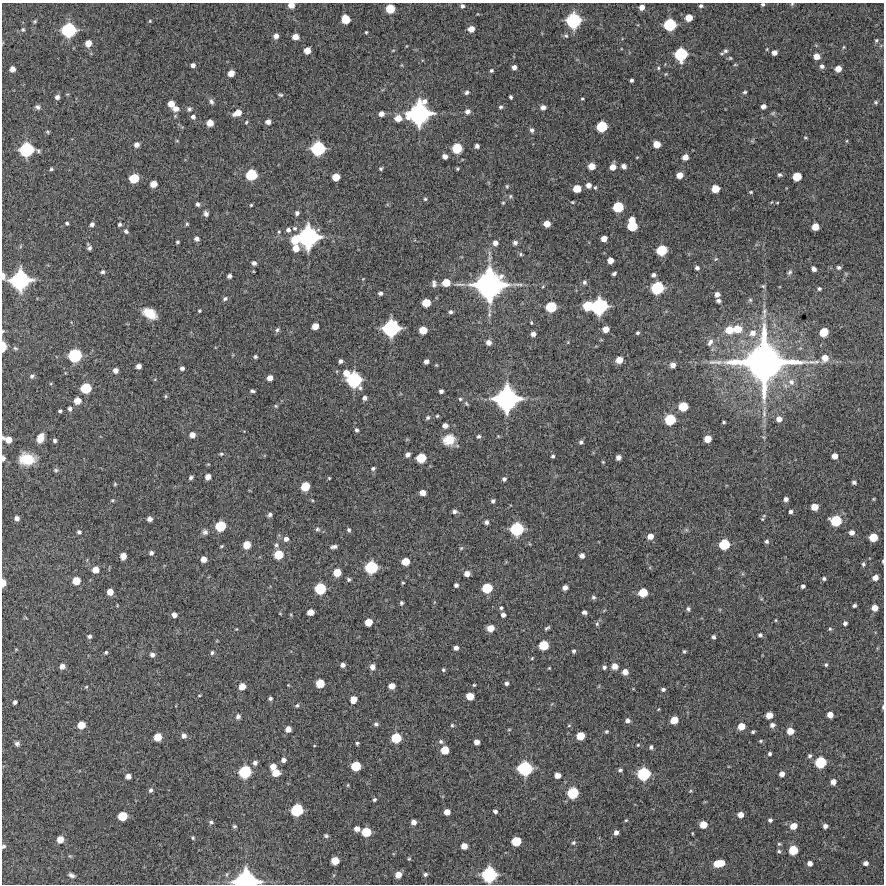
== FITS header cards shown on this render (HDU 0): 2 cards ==
NAXIS1  =                  882 /Length X axis
NAXIS2  =                  882 /Length Y axis

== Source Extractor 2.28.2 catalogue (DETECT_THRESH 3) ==
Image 882 x 882 px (HDU 0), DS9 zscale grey, 1 PNG px = 1 image px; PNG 886 x 886 px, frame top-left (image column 1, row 882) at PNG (2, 3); no overlay
Background 12300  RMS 290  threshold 868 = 3 sigma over >= 5 px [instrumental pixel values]
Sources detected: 445; all 445 listed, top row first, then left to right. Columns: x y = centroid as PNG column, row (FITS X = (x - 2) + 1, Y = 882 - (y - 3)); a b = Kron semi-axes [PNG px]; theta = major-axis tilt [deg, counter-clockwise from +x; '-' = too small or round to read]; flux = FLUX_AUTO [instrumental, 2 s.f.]
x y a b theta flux
763 4 4 3 - 3.2e+04
792 4 5 4 - 2.1e+04
291 5 6 5 - 1.5e+05
462 6 5 4 - 4.8e+04
701 6 5 5 - 3.6e+04
642 7 5 5 - 1.2e+05
390 9 7 7 - 3.9e+05
689 18 6 5 - 2.2e+05
346 19 7 6 - 3.5e+05
34 21 6 4 44 2.7e+04
150 21 5 4 - 2.4e+04
573 21 11 11 - 1.2e+06
670 25 9 8 - 8.2e+05
23 29 7 6 - 3.9e+04
471 29 5 5 - 1.5e+05
69 30 11 10 - 1.1e+06
366 32 3 3 - 2.0e+04
276 36 6 5 - 1.0e+05
566 36 6 5 - 3.5e+04
295 37 6 5 - 1.6e+05
876 40 6 5 - 3.2e+04
88 43 6 5 - 1.8e+05
843 47 5 4 - 2.2e+04
307 50 6 5 - 1.7e+05
393 50 5 3 - 1.6e+04
725 51 8 6 25 5.3e+04
774 53 5 4 - 8.9e+04
681 54 10 9 - 8.9e+05
817 56 6 6 - 1.5e+05
730 58 5 5 - 2.2e+04
193 65 5 4 - 7.0e+04
735 65 5 3 - 1.7e+04
822 66 5 5 - 5.9e+04
514 67 4 4 - 7.8e+04
658 68 5 4 - 2.4e+04
12 69 5 5 - 1.1e+05
838 69 6 5 - 1.7e+05
491 71 4 4 - 2.9e+04
231 73 6 5 - 1.7e+05
631 80 4 3 - 3.9e+04
467 92 5 4 - 4.1e+04
745 92 4 3 - 2.8e+04
280 95 7 4 -16 3.1e+04
57 97 5 4 - 7.0e+04
511 97 4 3 - 3.3e+04
582 99 3 3 - 2.0e+04
211 101 8 5 -60 5.7e+04
424 101 7 6 - 7.8e+04
876 102 6 5 - 3.6e+04
171 104 5 5 - 1.8e+05
763 106 5 4 - 8.3e+04
37 107 7 6 - 5.4e+04
501 107 4 4 - 3.4e+04
543 107 5 5 - 8.2e+04
176 109 8 6 -8 1.1e+05
189 109 6 5 - 3.9e+04
468 111 6 5 - 7.5e+04
237 113 9 6 26 1.9e+05
381 114 5 5 - 9.7e+04
419 114 17 15 23 2.6e+06
193 117 5 5 - 6.2e+04
398 118 7 6 - 2.0e+05
246 122 5 4 - 2.1e+04
268 122 5 4 - 9.1e+04
210 123 5 5 - 1.8e+05
602 126 8 7 - 6.0e+05
532 130 5 4 - 5.4e+04
47 132 6 5 - 2.6e+04
805 138 6 3 -8 2.0e+04
177 141 5 3 - 1.6e+04
847 141 5 3 - 1.8e+04
657 144 6 5 - 2.2e+05
137 145 6 5 - 8.6e+04
477 146 4 4 - 5.5e+04
457 148 7 7 - 5.2e+05
318 149 10 10 - 1.1e+06
26 150 12 10 6 1.1e+06
445 156 5 4 - 8.8e+04
637 157 5 3 - 1.5e+04
685 157 5 5 - 1.4e+05
591 166 6 5 - 2.1e+05
624 166 6 5 - 7.0e+04
613 167 6 6 - 1.5e+05
381 168 4 3 - 3.1e+04
51 169 4 4 - 3.3e+04
457 169 4 3 - 2.2e+04
251 175 8 8 - 6.4e+05
679 175 5 5 - 1.6e+05
780 175 5 4 - 3.5e+04
797 176 7 6 - 3.4e+05
336 177 6 6 - 2.6e+05
134 178 7 7 - 4.6e+05
153 184 6 5 - 1.9e+05
588 185 5 5 - 9.6e+04
507 186 5 4 - 2.2e+04
595 188 5 4 - 2.4e+04
577 189 6 6 - 2.8e+05
715 189 6 6 - 2.9e+05
751 192 4 3 - 2.2e+04
510 196 6 5 - 2.9e+04
425 199 4 4 - 2.4e+04
572 202 3 2 - 1.9e+04
503 203 4 4 - 2.1e+04
777 203 4 2 - 1.4e+04
198 204 4 4 - 5.0e+04
251 205 3 3 - 2.0e+04
618 207 8 7 - 5.6e+05
297 213 5 4 - 5.3e+04
206 214 5 4 - 5.9e+04
632 220 5 5 - 1.7e+05
67 223 4 4 - 3.5e+04
92 224 5 5 - 5.7e+04
120 224 5 4 - 3.9e+04
187 224 4 4 - 2.4e+04
547 224 5 5 - 1.8e+05
632 226 7 7 - 5.2e+05
815 227 6 5 - 2.1e+05
295 228 6 6 - 4.9e+04
288 230 6 5 - 5.9e+04
126 231 7 6 - 4.6e+04
279 232 6 4 69 2.7e+04
308 237 16 15 - 2.5e+06
197 239 5 4 - 6.6e+04
604 239 5 5 - 1.4e+05
295 240 7 7 - 3.2e+05
177 242 4 3 - 2.7e+04
495 243 6 5 - 9.4e+04
515 243 5 5 - 5.3e+04
89 247 6 4 -71 5.6e+04
296 248 7 6 - 1.9e+05
662 250 8 7 - 5.6e+05
521 254 5 4 - 2.8e+04
716 259 5 5 - 2.5e+04
610 260 5 5 - 1.4e+05
254 263 5 4 - 6.4e+04
839 267 4 4 - 4.0e+04
697 268 5 4 - 5.3e+04
814 269 5 4 - 7.4e+04
102 272 5 4 - 3.6e+04
790 272 8 5 51 4.2e+04
614 273 4 3 - 4.4e+04
653 275 5 4 - 5.5e+04
3 276 6 4 -85 1.0e+05
229 276 4 4 - 6.3e+04
20 280 14 13 - 1.9e+06
434 282 8 6 -19 4.3e+04
446 282 7 6 - 2.7e+05
584 282 6 5 - 4.4e+04
460 284 18 3 -1 7.1e+04
434 285 7 6 - 5.2e+04
489 285 23 22 - 4.5e+06
543 286 5 3 - 1.8e+04
763 286 5 5 - 2.8e+04
657 288 9 9 - 8.7e+05
819 289 5 5 - 3.0e+04
380 293 4 4 - 4.9e+04
717 294 5 4 - 9.4e+04
225 299 5 5 - 4.0e+04
750 300 5 5 - 3.5e+04
718 301 5 4 - 5.4e+04
426 303 6 6 - 3.2e+05
588 306 8 7 - 4.9e+05
599 306 12 11 - 1.4e+06
551 307 8 7 - 5.7e+05
199 311 3 3 - 2.2e+04
450 312 5 4 - 4.6e+04
150 313 13 8 -28 3.9e+05
764 313 20 6 83 1.4e+05
531 323 4 3 - 2.0e+04
315 326 6 5 - 1.8e+05
391 328 12 11 - 1.5e+06
606 329 5 5 - 1.6e+05
737 329 10 8 2 3.1e+05
277 330 7 5 58 4.4e+04
423 330 6 6 - 2.5e+05
729 330 9 8 - 3.1e+05
3 331 4 4 - 1.8e+04
824 332 7 6 - 3.6e+05
637 333 4 3 - 3.0e+04
753 333 10 9 - 1.9e+05
533 334 5 4 - 8.3e+04
489 342 6 6 - 8.8e+04
710 342 11 6 60 9.4e+04
3 347 8 4 -90 2.5e+05
15 348 7 5 -19 3.3e+04
75 355 10 9 - 9.7e+05
255 357 4 4 - 3.4e+04
825 358 8 8 - 1.8e+05
619 360 6 6 - 1.9e+05
341 361 4 4 - 5.5e+04
426 361 5 4 - 7.7e+04
764 362 47 41 0 1.0e+07
673 365 5 5 - 1.1e+05
138 366 5 4 - 9.2e+04
182 368 4 4 - 4.9e+04
115 370 5 5 - 9.4e+04
346 373 7 6 - 1.8e+05
32 376 6 5 - 4.6e+04
270 378 5 5 - 1.2e+05
354 380 11 11 - 1.2e+06
791 382 9 8 - 1.2e+05
86 388 8 7 - 5.6e+05
252 391 5 3 - 3.8e+04
441 391 4 4 - 5.4e+04
166 396 6 3 -90 2.3e+04
365 398 5 4 - 6.1e+04
460 399 5 4 - 2.9e+04
507 399 18 17 - 3.0e+06
77 401 6 6 - 2.0e+05
466 404 7 4 -42 2.8e+04
276 406 5 5 - 2.6e+04
683 407 7 7 - 4.3e+05
70 409 5 5 - 4.7e+04
60 411 4 3 - 3.0e+04
764 412 19 6 88 1.5e+05
437 416 4 4 - 2.2e+04
428 417 7 5 45 3.8e+04
779 419 7 6 - 1.1e+05
670 420 8 8 - 5.8e+05
724 422 3 3 - 2.6e+04
445 425 5 5 - 1.0e+05
356 430 5 4 - 4.4e+04
192 435 5 5 - 1.3e+05
478 436 5 4 - 3.6e+04
3 438 5 4 - 3.9e+04
40 438 10 7 70 1.9e+05
707 439 6 5 - 2.2e+05
8 440 6 5 - 1.8e+05
449 440 14 12 22 3.2e+05
55 441 4 4 - 4.0e+04
581 442 5 5 - 4.2e+04
221 454 5 4 - 2.7e+04
408 454 5 4 - 7.0e+04
553 456 3 3 - 3.4e+04
835 456 5 5 - 1.3e+05
618 457 5 4 - 8.6e+04
3 458 5 4 - 6.7e+04
421 458 7 7 - 4.6e+05
27 459 16 11 -3 5.1e+05
603 462 4 3 - 1.8e+04
373 468 6 5 - 3.9e+04
56 470 6 5 - 3.7e+04
191 477 5 3 - 3.7e+04
208 477 5 5 - 1.2e+05
329 478 4 4 - 1.7e+04
504 479 4 4 - 4.6e+04
854 482 4 4 - 4.6e+04
115 484 5 4 - 2.3e+04
305 486 7 6 - 3.8e+05
422 493 5 5 - 1.3e+05
786 499 4 4 - 6.7e+04
874 499 5 3 - 1.7e+04
112 500 5 4 - 2.1e+04
493 501 4 4 - 4.0e+04
814 507 6 5 - 2.0e+05
454 511 6 5 - 5.5e+04
791 512 4 4 - 4.9e+04
270 515 5 4 - 5.2e+04
17 518 5 4 - 8.1e+04
150 519 5 4 - 9.0e+04
762 519 4 4 - 1.7e+04
836 521 8 8 - 5.9e+05
486 522 5 4 - 5.7e+04
220 526 8 7 - 5.7e+05
317 529 6 5 - 4.2e+04
517 529 10 9 - 9.4e+05
349 530 6 5 - 3.6e+04
79 532 5 4 - 3.9e+04
205 532 7 7 - 6.2e+04
852 532 5 5 - 9.7e+04
650 536 6 5 - 1.5e+05
873 537 6 6 - 3.2e+05
286 539 6 6 - 8.2e+04
767 541 5 5 - 4.2e+04
724 544 8 7 - 5.7e+05
247 545 6 6 - 2.6e+05
276 545 7 6 - 4.8e+04
222 546 5 3 - 2.3e+04
334 547 7 4 7 5.7e+04
461 548 5 4 - 2.3e+04
151 553 4 4 - 5.3e+04
278 554 8 7 - 3.9e+05
582 555 5 4 - 8.9e+04
123 556 6 5 - 1.7e+05
204 559 5 5 - 1.5e+05
883 561 4 2 - 2.1e+04
405 562 6 6 - 2.7e+05
863 564 5 4 - 3.1e+04
371 567 10 9 - 8.4e+05
95 570 6 6 - 1.9e+05
337 573 7 6 - 2.8e+05
467 574 5 5 - 1.3e+05
875 577 5 5 - 1.2e+05
349 579 5 4 - 3.6e+04
824 579 4 4 - 3.8e+04
76 581 6 6 - 2.8e+05
3 583 6 4 89 1.6e+05
403 583 3 3 - 1.9e+04
456 585 4 4 - 5.1e+04
803 586 4 4 - 4.7e+04
320 588 8 8 - 6.7e+05
487 588 8 7 - 5.0e+05
565 588 5 4 - 9.5e+04
110 592 5 5 - 1.6e+05
643 592 7 6 - 3.8e+05
593 597 6 5 - 3.9e+04
401 603 5 4 - 3.5e+04
117 605 5 3 - 1.5e+04
854 605 4 3 - 3.6e+04
501 608 4 4 - 3.2e+04
875 608 5 5 - 1.5e+05
688 609 6 5 - 4.3e+04
310 612 6 5 - 1.6e+05
584 612 5 4 - 6.0e+04
280 613 4 3 - 1.4e+04
174 615 5 4 - 8.8e+04
503 615 5 4 - 6.6e+04
776 620 5 3 - 1.7e+04
368 622 6 6 - 2.5e+05
845 623 4 4 - 5.2e+04
597 624 7 5 89 3.7e+04
490 628 6 5 - 2.1e+05
547 628 6 3 37 3.4e+04
236 629 4 4 - 1.6e+04
830 629 4 4 - 2.6e+04
760 635 5 4 - 4.6e+04
89 636 5 5 - 4.9e+04
713 637 4 4 - 4.6e+04
543 645 7 7 - 4.5e+05
456 648 4 4 - 6.8e+04
574 651 4 3 - 3.6e+04
684 651 4 4 - 2.7e+04
106 652 4 4 - 2.9e+04
212 653 6 4 84 3.5e+04
152 655 5 5 - 6.8e+04
532 658 4 3 - 1.6e+04
343 665 5 4 - 6.7e+04
826 665 4 4 - 2.8e+04
62 666 6 6 - 7.6e+04
615 666 7 7 - 1.4e+05
372 667 7 6 - 8.7e+04
604 667 6 5 - 4.6e+04
549 668 4 3 - 1.6e+04
443 670 5 4 - 2.6e+04
625 672 6 6 - 1.4e+05
320 683 6 6 - 3.4e+05
506 683 4 4 - 4.7e+04
288 685 3 3 - 1.4e+04
474 685 3 3 - 1.9e+04
242 686 6 5 - 1.9e+05
392 686 5 5 - 1.5e+05
86 687 4 3 - 1.9e+04
663 689 5 4 - 4.2e+04
199 695 4 2 - 1.6e+04
470 696 6 6 - 2.6e+05
270 698 4 4 - 3.9e+04
353 699 6 6 - 1.8e+05
15 702 4 4 - 5.0e+04
297 705 5 4 - 2.9e+04
883 707 5 2 - 2.1e+04
659 709 5 3 - 1.6e+04
769 715 5 5 - 1.8e+05
830 715 5 5 - 1.5e+05
238 717 6 5 - 6.2e+04
628 720 5 5 - 7.1e+04
674 720 6 5 - 2.5e+05
376 724 6 5 - 3.9e+04
81 725 6 6 - 2.5e+05
452 725 5 4 - 2.6e+04
772 725 6 5 - 6.8e+04
741 726 6 6 - 2.2e+05
288 729 5 5 - 1.3e+05
509 730 5 3 - 1.8e+04
606 731 4 4 - 2.7e+04
790 731 6 6 - 1.9e+05
753 732 3 3 - 2.9e+04
184 736 6 6 - 8.3e+04
580 736 6 6 - 2.8e+05
158 737 6 6 - 2.8e+05
396 738 8 7 - 4.9e+05
761 741 5 4 - 2.3e+04
441 742 6 5 - 3.9e+04
477 742 5 5 - 1.0e+05
357 743 3 3 - 3.0e+04
17 744 6 5 - 5.4e+04
638 745 4 3 - 2.2e+04
651 747 5 4 - 4.2e+04
445 750 6 6 - 2.9e+05
770 754 4 3 - 3.7e+04
810 756 5 4 - 3.8e+04
283 760 5 5 - 7.0e+04
820 762 8 8 - 6.5e+05
255 763 6 5 - 6.2e+04
356 766 7 7 - 4.4e+05
273 767 6 6 - 1.5e+05
525 768 11 10 - 1.2e+06
620 770 5 4 - 3.8e+04
245 772 10 9 - 8.6e+05
276 773 6 6 - 2.4e+05
644 774 10 9 - 9.1e+05
782 774 5 4 - 1.1e+05
558 775 5 5 - 1.4e+05
128 776 5 5 - 1.0e+05
833 782 5 5 - 1.0e+05
151 790 6 5 - 4.2e+04
690 791 5 4 - 2.1e+04
573 793 9 8 - 6.5e+05
374 800 4 4 - 3.2e+04
297 810 9 8 - 7.8e+05
495 811 4 4 - 5.0e+04
447 812 5 5 - 1.4e+05
740 815 5 5 - 1.3e+05
122 816 7 6 - 4.2e+05
626 820 4 4 - 2.0e+04
770 820 4 4 - 4.3e+04
211 822 6 6 - 4.0e+04
414 822 5 5 - 1.0e+05
703 825 6 6 - 2.3e+05
234 826 5 4 - 3.3e+04
793 826 7 6 - 1.8e+05
825 826 4 4 - 6.5e+04
357 829 5 5 - 1.1e+05
366 832 7 7 - 4.3e+05
616 832 4 4 - 6.8e+04
692 833 4 3 - 1.6e+04
326 836 5 5 - 3.6e+04
193 838 5 4 - 2.5e+04
60 839 6 5 - 2.0e+05
516 841 7 6 - 4.1e+05
573 843 6 5 - 3.6e+04
779 844 5 4 - 2.4e+04
3 846 5 4 - 4.1e+04
464 846 5 5 - 1.6e+05
793 850 7 7 - 4.1e+05
779 851 5 5 - 3.1e+04
409 859 4 4 - 2.1e+04
335 861 6 6 - 2.9e+05
719 863 10 6 11 4.0e+05
810 863 5 4 - 9.1e+04
866 863 5 4 - 6.7e+04
425 874 5 5 - 4.2e+04
71 875 6 4 -22 5.7e+04
398 875 6 6 - 1.7e+05
489 875 11 10 - 1.3e+06
246 880 18 12 0 2.0e+06
At the frame edge (FLAGS 8, measured only in part): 13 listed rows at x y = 763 4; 792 4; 291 5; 3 276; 3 331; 3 347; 3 438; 3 458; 883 561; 3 583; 883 707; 3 846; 246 880

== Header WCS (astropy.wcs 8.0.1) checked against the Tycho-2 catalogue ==
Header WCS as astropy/WCSLIB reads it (CRVAL/CRPIX/CD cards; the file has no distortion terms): RA---TAN/DEC--TAN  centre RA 11:07:39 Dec -29:43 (166.91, -29.71 deg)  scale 1.02 arcsec/px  FOV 15.0' x 15.0'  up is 0 deg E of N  parity normal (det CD < 0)
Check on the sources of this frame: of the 60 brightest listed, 6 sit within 2.0 arcsec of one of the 6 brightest Tycho-2 stars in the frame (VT <= 11.85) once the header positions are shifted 0.16 arcsec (0.16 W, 0.04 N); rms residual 0.96 arcsec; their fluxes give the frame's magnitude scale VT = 27.48 - 2.5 log10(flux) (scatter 0.20 mag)
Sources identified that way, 6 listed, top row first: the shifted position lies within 2.0 arcsec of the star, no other Tycho-2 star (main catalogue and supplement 1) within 4.0 arcsec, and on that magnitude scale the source's flux lands within +1.5 / -3 mag of the star's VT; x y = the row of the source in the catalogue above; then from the Tycho-2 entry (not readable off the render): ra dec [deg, ICRS J2000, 3 dp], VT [Tycho-2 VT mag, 2 dp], TYC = Tycho-2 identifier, HIP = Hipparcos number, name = IAU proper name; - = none
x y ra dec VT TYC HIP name
419 114 166.921 -29.618 11.66 6648-1204-1 - -
308 237 166.957 -29.653 11.85 6648-298-1 - -
489 285 166.898 -29.667 10.68 6648-750-1 - -
764 362 166.808 -29.688 9.34 6648-622-1 - -
507 399 166.892 -29.699 11.45 6648-652-1 - -
246 880 166.976 -29.836 11.54 6648-758-1 - -